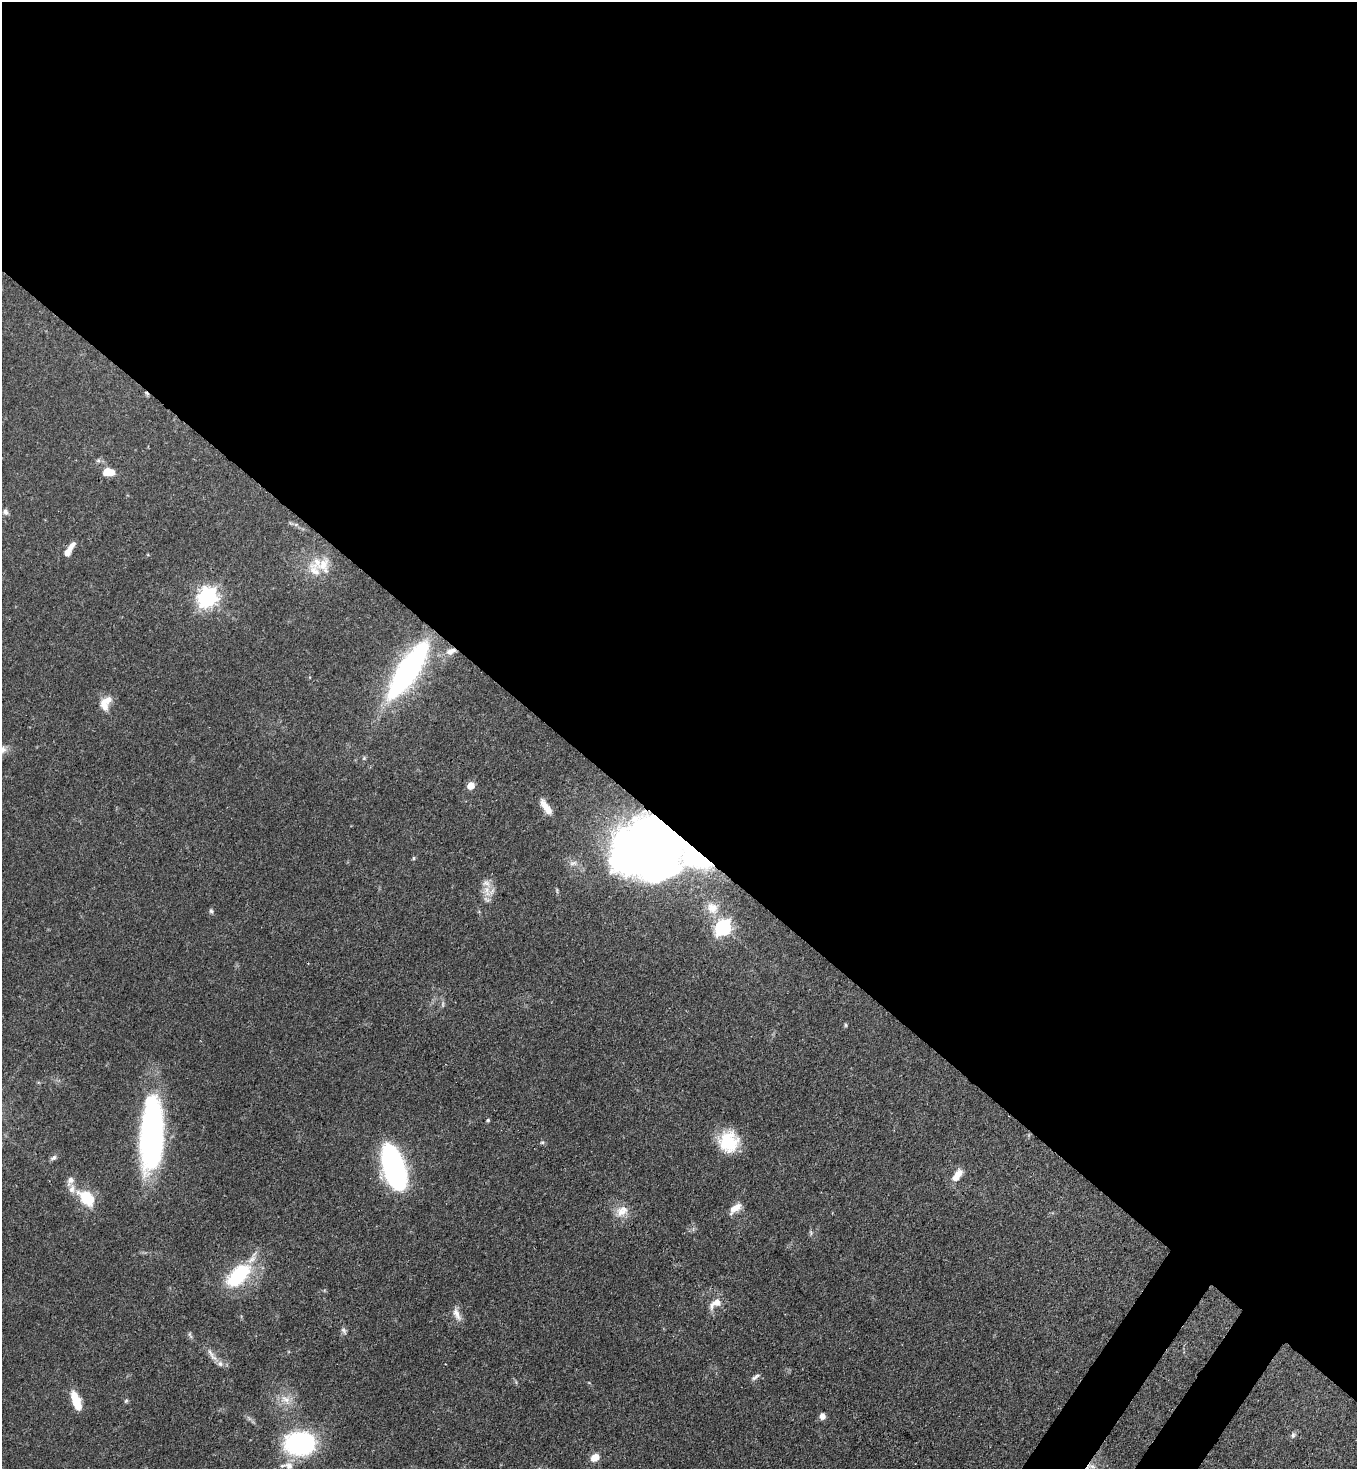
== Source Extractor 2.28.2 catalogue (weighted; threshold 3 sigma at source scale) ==
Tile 3 of 4 x 4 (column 3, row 1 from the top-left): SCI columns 2934-4288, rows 4459-5925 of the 6007 x 5985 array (HDU 1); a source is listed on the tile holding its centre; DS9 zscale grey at full resolution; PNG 1359 x 1471 px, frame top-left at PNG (2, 2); no overlay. Shown black and unused: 58% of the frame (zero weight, under 3 of 4 exposures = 7% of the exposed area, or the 3 px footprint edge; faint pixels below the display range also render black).
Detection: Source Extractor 2.28.2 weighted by HDU 2 'WHT'; one run over the whole footprint, this tile lists its part. Background 0.0745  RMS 0.0039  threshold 0.0175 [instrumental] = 3 sigma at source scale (4.5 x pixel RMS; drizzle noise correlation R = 1.50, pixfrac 1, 0.05/0.05 arcsec/px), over >= 5 px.
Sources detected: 56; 1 too faint to see at this stretch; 2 inside a brighter object's white glare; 2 cosmic-ray / hot-pixel residue — not listed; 6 inside a brighter listed object's ellipse — not listed separately; the other 45 listed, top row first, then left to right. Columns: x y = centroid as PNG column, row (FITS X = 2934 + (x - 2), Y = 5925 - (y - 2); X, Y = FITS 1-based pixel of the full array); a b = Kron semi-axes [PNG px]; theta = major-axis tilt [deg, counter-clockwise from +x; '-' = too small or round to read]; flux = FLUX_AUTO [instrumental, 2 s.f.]
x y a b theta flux
108 472 11 7 0 6.9
6 512 8 6 -63 1.2
296 524 6 4 19 0.64
69 550 18 6 57 4.4
316 563 23 14 60 7.6
207 597 8 7 - 190
451 651 15 8 20 3.5
408 670 55 17 57 100
104 704 17 10 -77 4.6
471 785 5 5 - 7
546 807 24 8 -56 4.9
649 844 51 38 23 410
694 857 25 13 -27 19
413 858 5 4 - 0.51
487 890 12 9 81 4.1
712 908 15 13 -43 4.7
211 911 6 5 - 0.75
723 928 7 6 - 110
846 1025 6 4 -89 0.49
488 1120 4 4 - 0.58
151 1137 61 21 87 110
542 1142 6 4 -18 0.57
729 1142 23 22 - 17
53 1158 9 6 32 1.1
394 1167 35 14 -72 130
957 1175 15 7 52 5.3
72 1189 12 8 63 2.5
87 1198 14 9 -41 18
735 1208 17 8 38 3.9
622 1211 18 11 39 4.7
238 1275 31 16 44 29
715 1303 20 10 36 4.1
457 1314 20 8 -65 2.9
344 1331 10 5 -58 1.1
190 1335 11 4 -66 0.79
212 1355 24 6 -55 2.6
755 1377 12 5 35 1.2
286 1399 17 10 -40 4.5
76 1401 20 8 -70 8.8
126 1401 6 5 - 0.61
822 1416 6 6 - 2.5
1293 1435 8 5 80 0.94
300 1444 27 20 1 58
595 1457 8 6 39 5.1
289 1466 9 8 - 2.3
Overlapping masked pixels (flux is a lower limit): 4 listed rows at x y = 69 550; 451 651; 649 844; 694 857